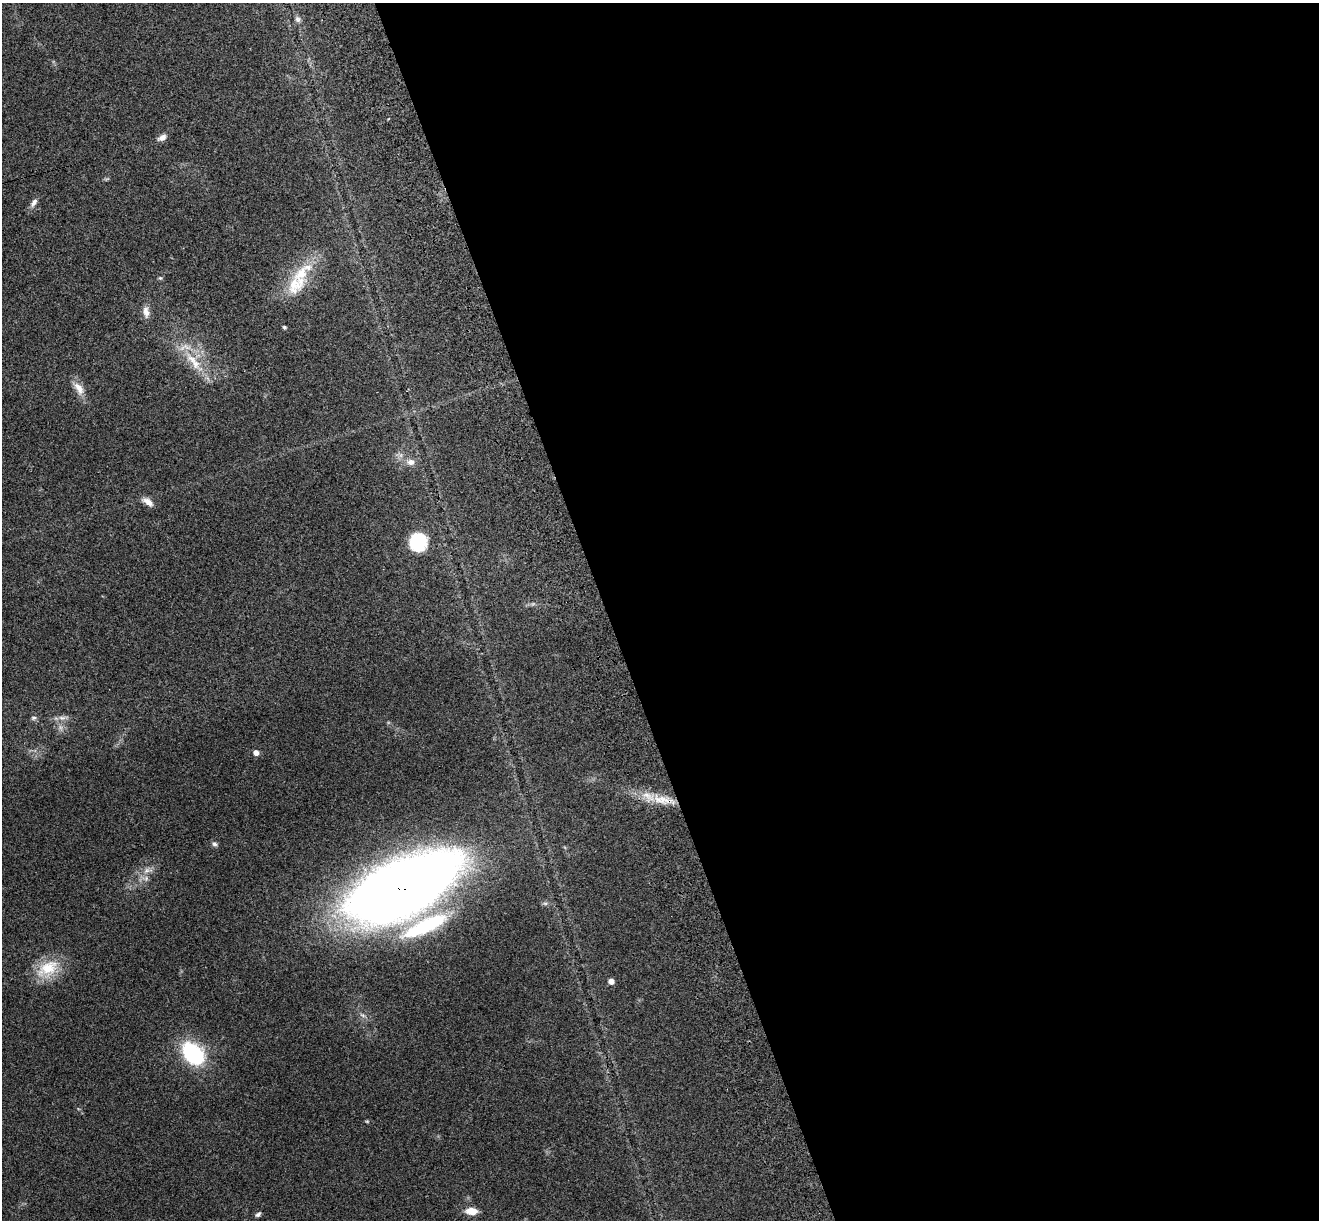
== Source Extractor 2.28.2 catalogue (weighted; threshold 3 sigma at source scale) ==
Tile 8 of 4 x 4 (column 4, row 2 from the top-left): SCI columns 4071-5387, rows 2628-3845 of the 5508 x 5378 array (HDU 1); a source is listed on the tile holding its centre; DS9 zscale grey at full resolution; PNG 1321 x 1222 px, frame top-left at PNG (2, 3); no overlay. Shown black and unused: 54% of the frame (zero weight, under 3 of 4 exposures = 6% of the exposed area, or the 3 px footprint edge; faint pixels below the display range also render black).
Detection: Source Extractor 2.28.2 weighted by HDU 2 'WHT'; one run over the whole footprint, this tile lists its part. Background 0.181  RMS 0.0079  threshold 0.0357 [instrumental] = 3 sigma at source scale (4.5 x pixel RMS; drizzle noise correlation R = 1.50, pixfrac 1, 0.05/0.05 arcsec/px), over >= 5 px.
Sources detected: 30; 1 too faint to see at this stretch — not listed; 1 inside a brighter listed object's ellipse — not listed separately; the other 28 listed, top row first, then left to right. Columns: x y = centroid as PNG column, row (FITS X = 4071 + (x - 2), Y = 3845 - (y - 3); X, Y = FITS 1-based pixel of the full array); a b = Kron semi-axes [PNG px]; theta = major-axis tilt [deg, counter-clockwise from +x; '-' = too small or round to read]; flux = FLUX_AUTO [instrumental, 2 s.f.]
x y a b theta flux
298 19 9 7 -61 2.5
162 137 12 7 33 4.1
34 202 12 6 56 3.6
301 274 29 16 49 27
160 278 6 5 - 1.1
146 312 16 8 -83 5.7
284 327 5 4 - 1.1
195 364 28 11 -49 19
79 388 22 10 -55 8.4
410 462 11 8 -3 5.1
148 502 15 7 -34 5.6
418 542 16 15 - 47
33 718 8 5 15 1.6
62 718 14 6 8 4.1
256 753 7 7 - 3.3
648 796 22 8 -38 11
663 799 16 10 -69 8.6
214 844 7 6 - 1.9
147 870 15 7 16 5.4
146 878 8 6 71 2.8
402 888 83 38 24 1300
425 926 65 18 25 77
48 969 33 20 33 26
611 981 7 7 - 3.3
193 1054 24 16 -46 73
367 1121 6 4 -1 0.81
472 1211 12 7 -1 10
258 1214 8 5 42 2
Overlapping masked pixels (flux is a lower limit): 2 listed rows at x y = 663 799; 402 888